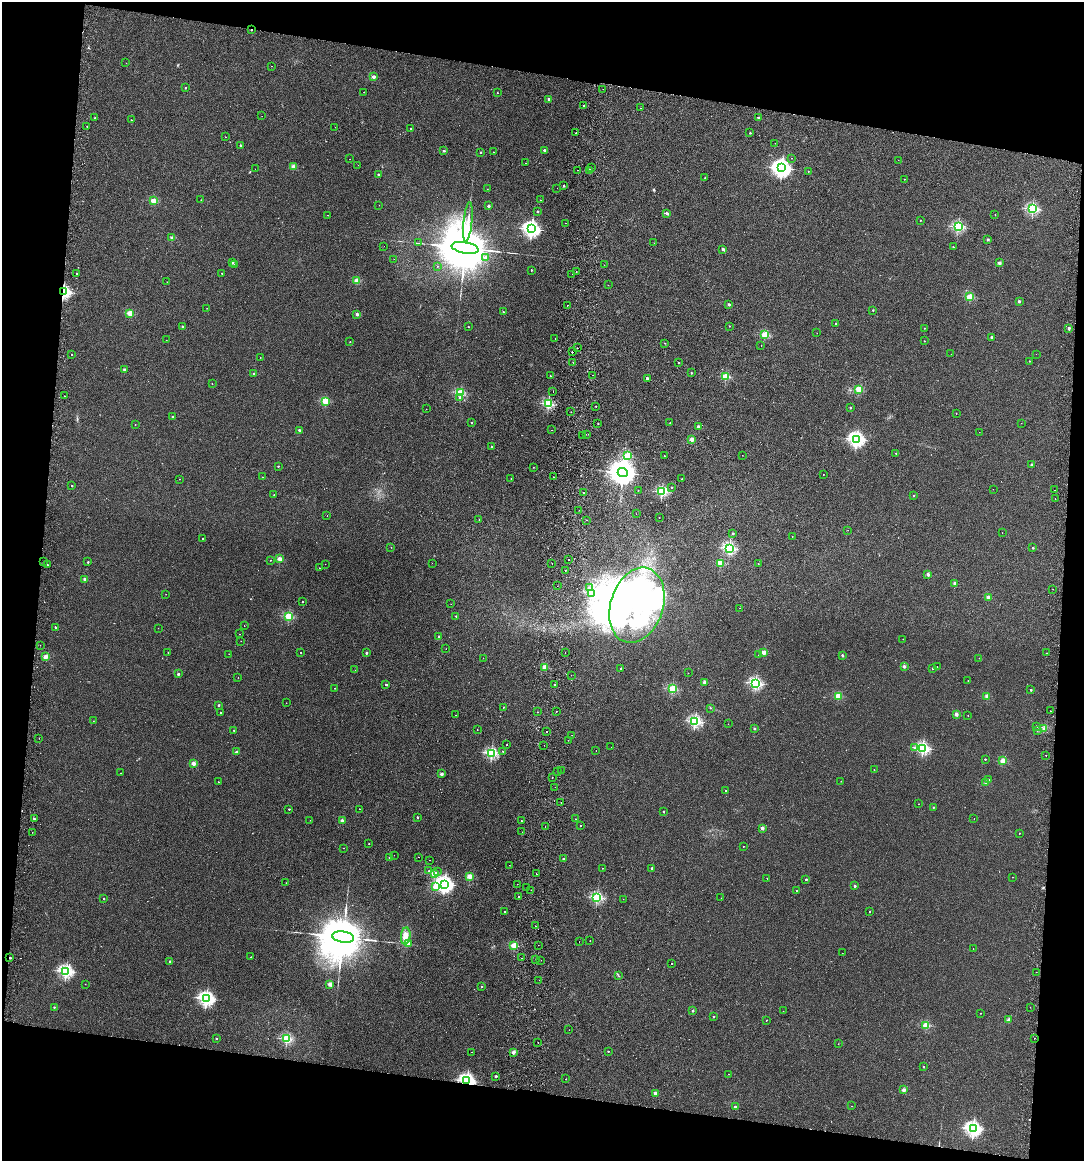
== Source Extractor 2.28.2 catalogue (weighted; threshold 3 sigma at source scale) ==
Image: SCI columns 167-4492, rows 14-4646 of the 4771 x 4656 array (HDU 1 of 3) = the unmasked area's bounding box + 8 px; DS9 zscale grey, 4 x 4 block average (1 PNG px = mean of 4 x 4 image px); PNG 1086 x 1163 px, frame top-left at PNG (2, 2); each listed source drawn as its Kron ellipse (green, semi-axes under 4 px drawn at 4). Shown black and unused: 18% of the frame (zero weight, under 2 of 3 exposures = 3% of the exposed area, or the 3 px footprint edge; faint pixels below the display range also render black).
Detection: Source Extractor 2.28.2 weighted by HDU 2 'WHT'. Background 0.0271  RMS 0.0067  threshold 0.03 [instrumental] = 3 sigma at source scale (4.5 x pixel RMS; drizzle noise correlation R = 1.50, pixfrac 1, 0.05/0.05 arcsec/px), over >= 5 px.
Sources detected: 465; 3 too faint to see at this stretch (4 x 4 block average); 27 inside a brighter object's white glare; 14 cosmic-ray / hot-pixel residue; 5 long thin detections or spike segments (spike, bleed or trail) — neither listed nor drawn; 1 coinciding with a brighter row at this scale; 1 inside a brighter listed object's ellipse — not listed separately; the other 414 listed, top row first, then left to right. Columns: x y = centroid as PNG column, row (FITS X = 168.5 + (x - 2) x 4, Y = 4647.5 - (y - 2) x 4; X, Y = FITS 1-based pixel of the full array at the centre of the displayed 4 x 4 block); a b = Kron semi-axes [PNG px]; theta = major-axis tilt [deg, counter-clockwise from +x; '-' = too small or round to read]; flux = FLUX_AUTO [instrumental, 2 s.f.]
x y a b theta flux
251 30 2 2 - 9.1
126 63 2 2 - 1.4
271 66 2 2 - 0.58
374 77 2 2 - 66
185 88 2 2 - 7
603 89 2 2 - 2.8
364 92 2 2 - 0.55
497 93 2 2 - 3.3
549 99 2 2 - 21
584 106 2 2 - 13
641 108 2 2 - 1
262 116 2 2 - 0.7
758 117 2 2 - 8
95 118 2 2 - 14
131 120 2 2 - 2.7
87 126 2 2 - 1.1
335 127 2 2 - 1.5
411 129 2 2 - 2.7
576 133 2 2 - 2.8
750 133 2 2 - 4.8
225 137 2 2 - 1.2
775 143 2 2 - 0.5
240 145 2 2 - 15
544 150 2 2 - 21
444 151 2 2 - 15
481 152 2 2 - 4.9
493 152 2 2 - 2.1
791 158 2 2 - 1.1
350 159 2 2 - 0.67
898 160 2 2 - 0.71
526 163 2 2 - 0.78
358 165 2 2 - 0.93
293 167 2 2 - 68
591 167 2 2 - 0.83
782 168 4 3 - 2300
255 169 2 2 - 0.42
577 170 2 2 - 0.8
590 170 2 2 - 20
808 171 2 2 - 2.5
378 174 2 2 - 20
705 178 2 2 - 4.6
904 179 2 2 - 1.8
564 186 2 2 - 14
557 188 2 2 - 0.53
487 189 2 2 - 1.9
201 200 2 2 - 2.5
540 200 2 2 - 2.3
154 201 2 2 - 140
379 205 2 2 - 0.47
488 206 2 2 - 28
1033 209 2 2 - 550
537 211 2 2 - 13
667 213 2 2 - 27
995 214 2 2 - 1.2
327 215 2 2 - 0.55
920 220 2 2 - 1.4
468 222 20 2 84 26
566 223 2 2 - 1.4
958 227 2 2 - 500
531 229 3 2 - 1500
172 238 2 2 - 61
988 239 2 2 - 22
418 243 3 2 - 2
654 243 2 2 - 0.75
384 246 2 2 - 0.76
953 247 2 2 - 6.4
465 248 13 5 -9 51000
723 249 2 2 - 28
485 257 2 2 - 23
394 259 2 2 - 1.5
232 263 2 2 - 12
999 263 2 2 - 49
235 265 2 2 - 15
604 265 2 2 - 0.67
438 266 2 2 - 0.95
531 270 2 2 - 6.8
576 271 2 2 - 0.75
76 273 2 2 - 2.5
222 273 2 2 - 6.4
572 274 2 2 - 22
357 281 2 2 - 110
167 282 2 2 - 0.66
608 285 2 2 - 1.2
63 292 2 2 - 830
970 297 2 2 - 210
1019 301 2 2 - 18
729 304 2 2 - 25
567 305 2 2 - 2.2
207 308 2 2 - 0.71
873 310 2 2 - 6.3
503 312 2 2 - 4.5
130 313 2 2 - 130
357 314 2 2 - 39
836 324 2 2 - 15
182 326 2 2 - 5.5
730 326 2 2 - 3.8
468 327 2 2 - 7.3
924 328 2 2 - 3.9
1069 328 2 2 - 31
817 333 2 2 - 0.94
765 335 2 2 - 230
992 337 2 2 - 23
555 339 2 2 - 1.3
166 340 2 2 - 0.51
924 341 2 2 - 3.4
350 342 2 2 - 2.3
665 343 2 2 - 2.4
761 346 2 2 - 0.65
577 348 2 2 - 0.66
572 352 2 2 - 33
71 354 2 2 - 1.7
951 354 2 2 - 0.45
1036 354 2 2 - 0.48
260 357 2 2 - 1.1
1029 361 2 2 - 1.5
573 362 2 2 - 0.7
679 362 2 2 - 2.8
124 370 2 2 - 21
691 373 2 2 - 8.3
254 374 2 2 - 19
592 375 2 2 - 0.75
550 376 2 2 - 2.9
726 377 2 2 - 220
647 378 2 2 - 36
212 384 2 2 - 1.6
858 389 2 2 - 180
553 392 2 2 - 0.8
460 393 2 2 - 330
64 396 2 2 - 4.3
460 398 2 2 - 2.2
325 401 2 2 - 210
548 404 2 2 - 490
596 406 2 2 - 4.9
850 407 2 2 - 11
426 409 2 2 - 1
571 412 2 2 - 1.3
956 413 2 2 - 2.5
173 417 2 2 - 16
471 422 2 2 - 3.7
670 423 2 2 - 0.65
1021 423 2 2 - 0.89
135 424 2 2 - 2.3
598 424 2 2 - 2.6
698 426 2 2 - 21
299 430 2 2 - 15
551 430 2 2 - 4.8
979 432 2 2 - 0.49
586 434 2 2 - 0.94
582 436 2 2 - 3.8
692 439 2 2 - 85
857 439 3 2 - 1300
491 446 2 2 - 3.3
896 453 2 2 - 6
742 455 2 2 - 0.69
627 456 2 2 - 260
664 456 2 2 - 1.1
1031 464 2 2 - 14
278 466 2 2 - 7.3
533 467 2 2 - 1.2
623 473 5 4 - 7000
823 474 2 2 - 1.1
263 477 2 2 - 0.99
554 477 2 2 - 2
180 479 2 2 - 1.1
511 479 2 2 - 4
682 479 2 2 - 4.3
72 486 2 2 - 8.2
672 487 2 2 - 4.7
993 489 2 2 - 0.55
638 490 2 2 - 2.2
1055 490 2 2 - 2.1
662 492 2 2 - 480
583 493 2 2 - 2.3
274 495 2 2 - 3.2
914 496 2 2 - 4.8
1055 498 2 2 - 1.5
579 510 2 2 - 0.71
636 514 2 2 - 1.2
327 516 2 2 - 0.66
659 517 2 2 - 2.3
479 520 2 2 - 0.97
587 520 2 2 - 0.81
848 530 2 2 - 0.79
733 533 2 2 - 13
1002 533 2 2 - 0.97
792 536 2 2 - 0.83
203 539 2 2 - 11
391 547 2 2 - 1.8
729 548 2 2 - 650
1033 548 2 2 - 13
280 559 2 2 - 110
270 560 2 2 - 1.5
568 560 2 2 - 3.1
44 562 2 2 - 4
88 562 2 2 - 7.2
432 563 2 2 - 0.48
552 563 2 2 - 1.8
720 563 2 2 - 140
325 564 2 2 - 1.1
758 564 2 2 - 1.3
47 565 2 2 - 5.2
319 568 2 2 - 2.4
565 570 2 2 - 2
928 574 2 2 - 40
85 579 2 2 - 50
955 583 2 2 - 48
557 586 2 2 - 1
589 588 2 2 - 3.1
1053 589 2 2 - 0.91
591 593 2 2 - 2.7
166 594 2 2 - 1
988 597 2 2 - 71
302 602 2 2 - 4.9
451 604 2 2 - 0.7
637 605 38 26 72 430
740 608 2 2 - 0.89
289 616 2 2 - 300
456 616 2 2 - 6.2
244 626 2 2 - 2
55 627 2 2 - 6.2
158 628 2 2 - 0.69
239 634 2 2 - 1.4
439 637 2 2 - 20
903 639 2 2 - 1.6
241 641 2 2 - 0.88
40 645 2 2 - 1.7
446 649 2 2 - 0.7
301 652 2 2 - 2
565 652 2 2 - 1.5
763 652 2 2 - 82
168 653 2 2 - 0.71
366 653 2 2 - 14
1046 653 2 2 - 4.9
229 654 2 2 - 0.6
759 655 2 2 - 2.5
842 655 2 2 - 14
46 657 2 2 - 92
483 658 2 2 - 0.5
979 658 2 2 - 0.59
904 666 2 2 - 32
545 667 2 2 - 120
937 667 2 2 - 1.1
620 668 2 2 - 2.7
933 668 2 2 - 12
355 670 2 2 - 0.95
688 673 2 2 - 0.8
178 674 2 2 - 19
571 675 2 2 - 1
238 677 2 2 - 0.88
968 680 2 2 - 0.78
704 682 2 2 - 54
756 683 2 2 - 670
554 684 2 2 - 5.8
386 685 2 2 - 11
335 688 2 2 - 1.4
672 689 2 2 - 280
1031 690 2 2 - 13
838 696 2 2 - 170
987 696 2 2 - 73
286 703 2 2 - 1.1
219 705 2 2 - 9.7
503 707 2 2 - 3.6
710 708 2 2 - 2.2
556 711 2 2 - 4.8
1051 711 2 2 - 2
537 712 2 2 - 3.1
220 713 2 2 - 3.4
956 714 2 2 - 44
456 715 2 2 - 1.2
968 716 2 2 - 1.2
93 721 2 2 - 1.3
695 721 2 2 - 610
728 724 2 2 - 1
1036 726 2 2 - 3.1
754 728 2 2 - 18
1044 728 2 2 - 2.5
477 729 2 2 - 1.6
234 730 2 2 - 6.9
1038 730 3 2 - 2.4
546 731 2 2 - 9.1
572 735 2 2 - 0.56
39 738 2 2 - 0.73
568 740 2 2 - 1.2
507 745 2 2 - 3.7
544 745 2 2 - 0.71
611 747 2 2 - 0.71
915 747 2 2 - 3.6
923 748 2 2 - 720
503 751 2 2 - 4.6
596 751 2 2 - 0.69
236 752 2 2 - 32
491 753 2 2 - 580
1046 755 2 2 - 3.3
985 759 2 2 - 7
1003 761 2 2 - 110
193 763 2 2 - 69
561 770 2 2 - 3
874 770 2 2 - 1.8
557 771 2 2 - 15
121 773 2 2 - 0.98
441 774 2 2 - 35
552 778 2 2 - 1.1
989 779 2 2 - 2.6
841 781 2 2 - 0.91
218 782 2 2 - 1.1
986 782 2 2 - 52
555 787 2 2 - 0.67
726 791 2 2 - 4.6
561 803 2 2 - 6.3
919 804 2 2 - 1.2
933 807 2 2 - 6
289 809 2 2 - 6.2
360 809 2 2 - 1.3
663 812 2 2 - 8
417 817 2 2 - 15
34 819 2 2 - 5.4
576 819 2 2 - 2.3
974 819 2 2 - 0.89
310 820 2 2 - 0.62
342 821 2 2 - 53
521 821 2 2 - 3.2
545 826 2 2 - 3
580 826 2 2 - 3.1
762 828 2 2 - 45
32 832 2 2 - 7.3
522 832 2 2 - 1.6
1019 833 2 2 - 4.1
369 844 2 2 - 3.6
743 846 2 2 - 1.4
343 848 2 2 - 1.5
394 855 2 2 - 0.61
418 857 2 2 - 1.2
390 858 2 2 - 11
563 859 2 2 - 21
430 860 2 2 - 0.9
509 865 2 2 - 0.76
602 868 2 2 - 1.4
652 868 2 2 - 23
429 871 2 2 - 1.3
437 872 2 2 - 0.99
434 874 2 2 - 130
536 874 2 2 - 3.9
469 877 2 2 - 140
1013 877 2 2 - 1.2
767 878 2 2 - 0.8
806 879 2 2 - 9.9
286 883 2 2 - 0.81
444 884 3 2 - 1500
517 884 2 2 - 2.5
855 886 2 2 - 16
436 887 2 2 - 110
527 887 2 2 - 0.99
531 890 2 2 - 1.2
796 890 2 2 - 1.1
518 896 2 2 - 120
597 897 2 2 - 500
103 898 2 2 - 5.7
721 898 2 2 - 0.66
623 899 2 2 - 1.1
505 911 2 2 - 3.2
869 911 2 2 - 2.5
536 926 2 2 - 0.82
406 936 8 5 84 25
343 937 11 5 -8 38000
590 941 2 2 - 0.82
579 942 2 2 - 0.53
408 943 2 2 - 27
538 945 2 2 - 0.62
514 946 2 2 - 190
973 949 2 2 - 1
842 953 2 2 - 0.46
251 957 2 2 - 1.1
10 958 2 2 - 12
522 958 2 2 - 2.7
536 959 2 2 - 12
541 960 2 2 - 7.7
170 961 2 2 - 16
671 963 2 2 - 2
66 971 2 2 - 840
1036 972 2 2 - 0.8
619 976 2 2 - 1.3
539 980 2 2 - 0.57
85 984 2 2 - 1.5
330 984 2 2 - 74
482 986 2 2 - 3.6
206 998 2 2 - 1200
54 1007 2 2 - 8.5
1030 1007 2 2 - 1.5
693 1011 2 2 - 13
783 1011 2 2 - 0.97
981 1013 2 2 - 3.1
714 1017 2 2 - 7.6
766 1020 2 2 - 1.9
1009 1020 2 2 - 41
926 1025 2 2 - 200
569 1030 2 2 - 0.65
216 1038 2 2 - 5.3
1034 1038 2 2 - 8.7
287 1039 2 2 - 450
538 1042 2 2 - 2.6
838 1044 2 2 - 0.61
608 1051 2 2 - 6
471 1052 2 2 - 5.2
513 1052 2 2 - 51
923 1066 2 2 - 4.8
728 1074 2 2 - 1.2
496 1076 2 2 - 17
566 1079 2 2 - 2.3
467 1081 2 2 - 1200
904 1090 2 2 - 46
655 1093 2 2 - 37
852 1106 2 2 - 1.1
735 1107 2 2 - 29
973 1128 3 2 - 1200
Overlapping masked pixels (flux is a lower limit): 4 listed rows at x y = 251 30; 63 292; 10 958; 467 1081
Diffuse or blended objects may show on this block-average render without a row.